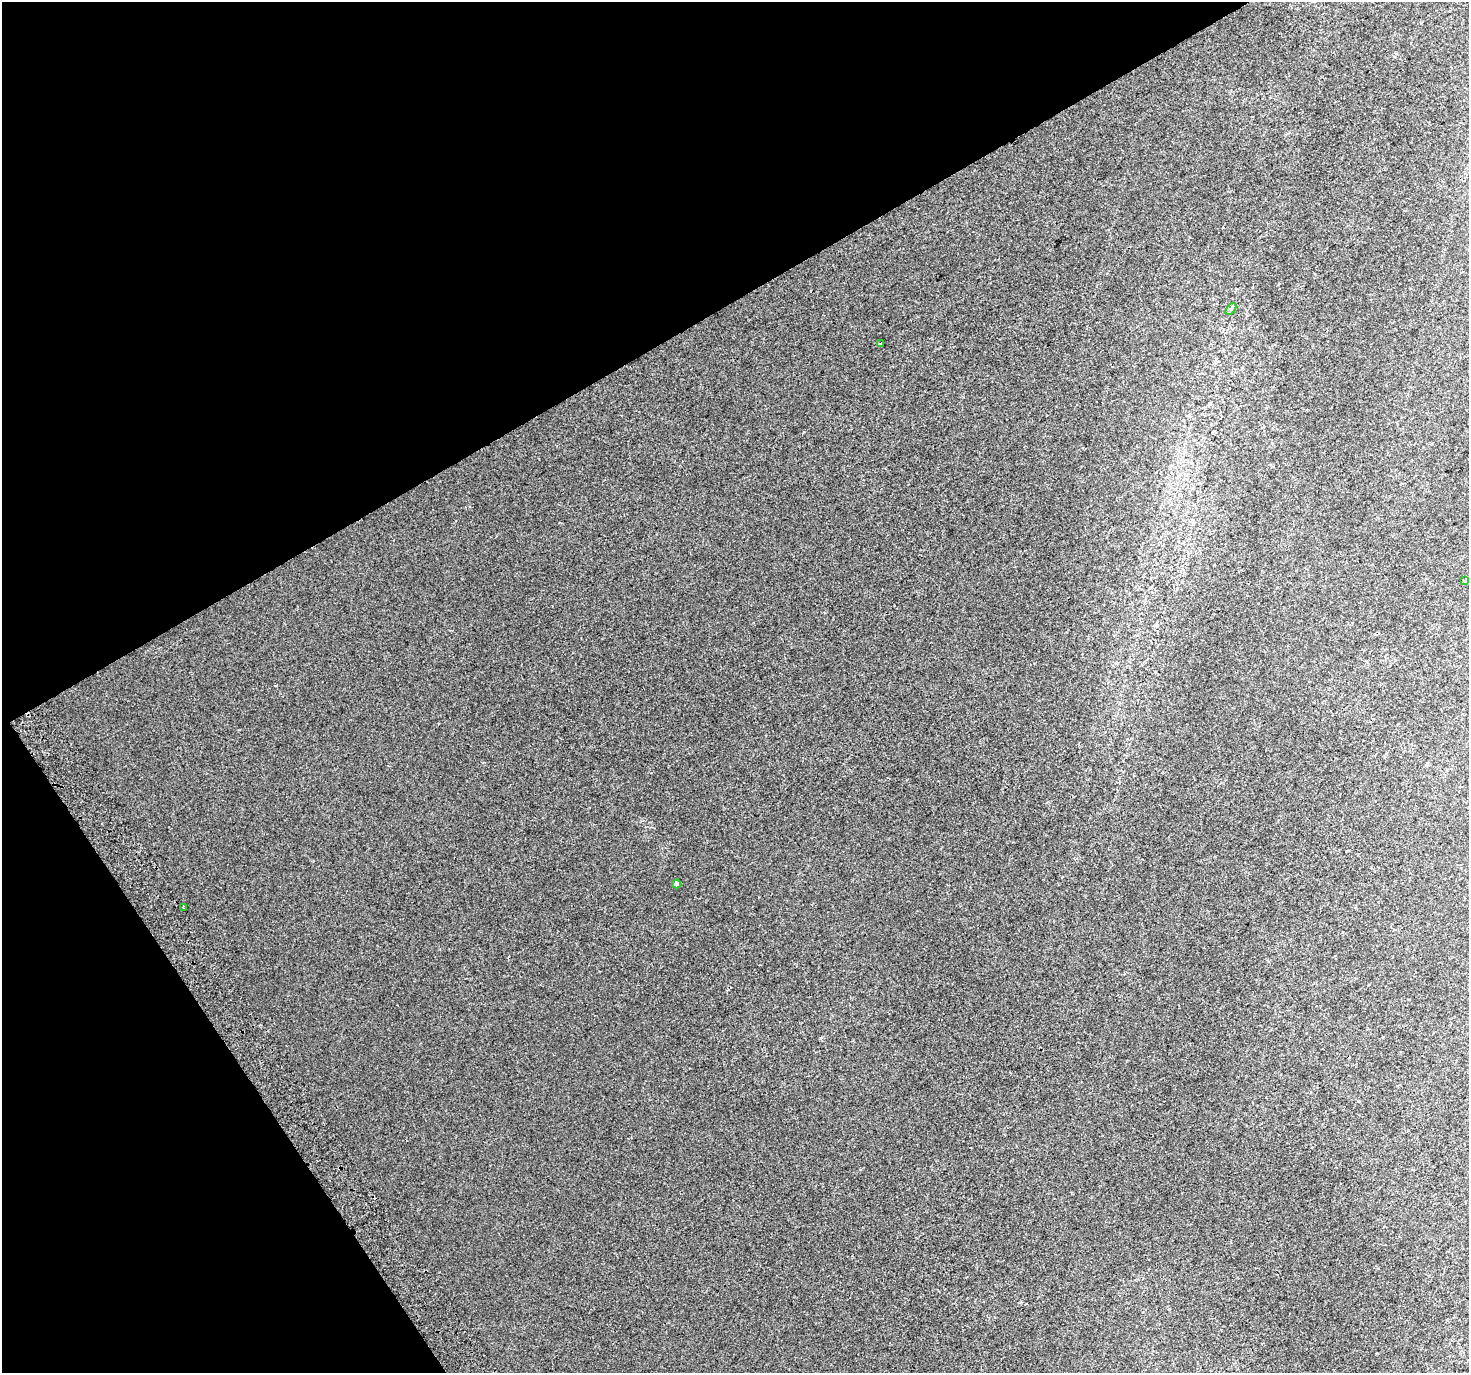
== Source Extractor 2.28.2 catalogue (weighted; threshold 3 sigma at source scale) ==
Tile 5 of 4 x 4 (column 1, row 2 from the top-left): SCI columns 41-1507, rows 2939-4309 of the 5943 x 5816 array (HDU 1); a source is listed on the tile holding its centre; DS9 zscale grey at full resolution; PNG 1471 x 1375 px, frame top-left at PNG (2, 2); each listed source drawn as its Kron ellipse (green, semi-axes under 4 px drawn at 4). Shown black and unused: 30% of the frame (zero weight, under 2 of 3 exposures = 3% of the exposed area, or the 3 px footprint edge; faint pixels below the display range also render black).
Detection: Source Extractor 2.28.2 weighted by HDU 2 'WHT'; one run over the whole footprint, this tile lists its part. Background 0.00701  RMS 0.0058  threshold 0.0261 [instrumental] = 3 sigma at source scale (4.5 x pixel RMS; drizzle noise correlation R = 1.50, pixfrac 1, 0.0396/0.0396 arcsec/px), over >= 5 px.
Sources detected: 5; all 5 listed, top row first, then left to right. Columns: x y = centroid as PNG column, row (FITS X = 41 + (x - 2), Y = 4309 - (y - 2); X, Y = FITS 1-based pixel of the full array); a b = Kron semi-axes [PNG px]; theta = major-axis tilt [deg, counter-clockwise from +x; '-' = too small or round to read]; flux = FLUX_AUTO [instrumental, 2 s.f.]
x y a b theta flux
1231 309 7 3 53 0.93
880 343 3 3 - 1.3
1464 581 4 4 - 0.52
676 884 4 3 - 3.6
183 908 3 3 - 0.69